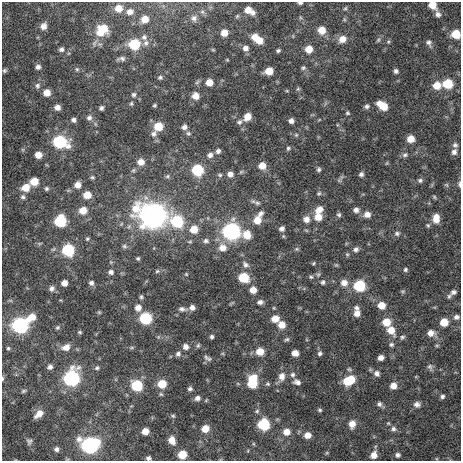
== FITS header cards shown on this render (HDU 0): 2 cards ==
NAXIS1  =                  459 / length of data axis 1
NAXIS2  =                  459 / length of data axis 2

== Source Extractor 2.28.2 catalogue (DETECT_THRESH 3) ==
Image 459 x 459 px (HDU 0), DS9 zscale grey, 1 PNG px = 1 image px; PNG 463 x 463 px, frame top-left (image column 1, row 459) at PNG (2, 2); no overlay
Background 919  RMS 11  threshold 34.3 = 3 sigma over >= 5 px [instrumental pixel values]
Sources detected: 217; all 217 listed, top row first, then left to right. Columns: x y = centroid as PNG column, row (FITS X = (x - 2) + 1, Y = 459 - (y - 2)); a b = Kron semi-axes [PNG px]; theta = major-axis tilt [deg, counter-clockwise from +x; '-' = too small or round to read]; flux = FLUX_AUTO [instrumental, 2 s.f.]
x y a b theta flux
300 3 6 3 0 1400
432 5 7 6 - 9700
119 8 8 8 - 8500
345 8 6 5 - 1300
248 10 7 7 - 6800
130 12 9 8 - 5000
252 12 6 5 - 2800
438 14 8 7 - 2700
194 18 9 8 - 3200
145 19 8 7 - 7800
344 19 6 4 -72 1100
43 26 8 7 - 4400
103 28 12 9 -24 12000
322 30 8 8 - 9500
101 33 11 8 -5 8500
224 33 6 6 - 7000
456 34 7 6 - 16000
144 37 8 8 - 3100
255 37 7 6 - 7000
342 39 9 8 - 7300
259 40 7 7 - 7600
378 40 7 5 60 1400
388 42 5 4 - 1100
146 43 9 7 72 2900
429 43 8 6 -65 2400
134 44 8 7 - 33000
245 48 7 7 - 3200
61 49 6 5 - 2000
309 49 7 6 - 8900
213 50 6 3 -18 770
278 51 4 4 - 1400
121 59 10 5 0 2300
38 67 5 5 - 2400
303 68 6 6 - 1500
77 69 5 4 - 1000
4 71 5 5 - 1200
269 71 7 6 - 11000
396 71 5 5 - 2000
160 77 6 5 - 1400
209 82 6 6 - 7400
448 84 7 7 - 22000
437 85 8 7 - 9500
37 86 8 6 48 2100
298 89 6 5 - 1100
47 93 6 6 - 7100
134 95 6 6 - 1600
196 96 6 6 - 6300
131 103 6 4 69 1100
154 105 5 4 - 920
367 106 6 6 - 1900
382 106 10 6 -35 15000
57 107 6 5 - 4000
101 108 4 4 - 1700
347 113 5 5 - 1100
247 117 7 6 - 8200
89 118 7 7 - 2300
73 120 5 5 - 2000
291 121 5 5 - 3000
239 122 6 6 - 1700
158 126 7 7 - 15000
184 127 6 6 - 2700
188 133 7 5 -25 1400
154 134 8 7 - 2500
296 135 5 5 - 1000
410 139 6 6 - 8200
60 142 9 7 -19 64000
455 145 7 6 - 1800
288 148 6 5 - 1300
218 151 5 5 - 2100
454 152 7 6 - 2900
38 155 6 6 - 6500
210 155 7 6 - 2900
405 155 7 6 - 1800
141 162 7 7 - 6100
262 166 7 7 - 8200
319 169 7 5 -88 1600
197 170 7 7 - 37000
230 174 6 6 - 3500
361 174 6 6 - 2000
220 175 6 5 - 1200
92 177 5 4 - 1100
420 180 6 6 - 1700
34 182 7 6 - 12000
459 184 7 3 -87 1700
77 185 6 6 - 5600
447 185 6 4 -70 900
26 187 9 7 23 9900
46 189 5 5 - 1500
319 193 6 5 - 1300
87 195 7 6 - 9400
23 197 7 6 - 1900
434 197 6 4 -88 830
257 203 8 6 11 2000
83 210 8 7 - 8700
319 210 11 8 33 6500
356 210 7 6 - 3000
260 214 9 6 42 2800
367 214 7 7 - 5100
153 215 13 10 -14 620000
339 215 6 6 - 1600
318 217 8 8 - 8500
436 218 9 6 88 7800
306 219 8 8 - 5100
257 220 9 8 - 9000
60 221 8 7 - 45000
177 222 10 9 - 42000
428 225 6 4 -68 1000
194 229 8 7 - 10000
282 229 7 7 - 2800
231 231 9 8 - 170000
397 233 7 6 - 1900
247 235 9 8 - 12000
87 239 6 4 -69 1100
206 241 8 7 - 2200
124 246 7 5 -15 1400
222 248 10 10 - 7600
297 249 6 5 - 1300
356 249 8 6 27 2300
68 250 7 7 - 50000
138 258 4 4 - 1000
313 263 5 4 - 920
245 265 10 7 -47 3300
336 265 5 5 - 950
405 270 5 5 - 1300
157 271 6 5 - 1100
111 272 6 5 - 2300
186 274 4 3 - 690
311 277 6 5 - 1400
243 278 8 7 - 24000
323 282 6 5 - 1600
64 283 5 5 - 4700
91 283 6 5 - 2200
344 283 8 8 - 5700
359 286 7 7 - 42000
52 288 7 6 - 2400
253 290 7 7 - 6600
403 291 6 4 18 940
453 292 7 5 25 2000
449 296 7 4 60 1300
141 297 5 4 - 1200
260 302 7 5 17 2700
381 305 7 6 - 8700
192 307 6 6 - 3500
138 308 7 7 - 4900
274 308 5 3 - 730
356 308 7 6 - 2200
182 309 11 6 -6 2600
99 312 6 3 -18 800
357 313 7 6 - 4500
32 317 10 7 33 8800
456 317 7 6 - 2600
145 318 7 7 - 48000
275 319 7 6 - 8500
386 322 7 7 - 11000
444 322 7 6 - 11000
20 325 9 8 - 130000
282 325 7 7 - 7800
57 327 6 5 - 1300
391 330 10 8 -55 9200
80 332 5 4 - 900
431 333 8 7 - 4800
212 337 5 4 - 1500
402 337 6 5 - 1300
287 339 7 5 28 1400
391 344 6 6 - 1400
198 345 7 4 63 1200
437 345 6 3 18 890
66 347 10 7 22 5500
186 347 7 7 - 3600
8 348 4 4 - 950
260 352 8 7 - 9900
295 353 6 5 - 5100
320 353 6 5 - 1700
178 354 7 7 - 2300
207 358 11 5 -31 2200
381 358 5 5 - 3700
50 367 6 5 - 2400
430 367 9 6 -50 2000
97 368 7 5 44 1500
377 373 7 7 - 3000
293 375 7 6 - 2100
282 376 10 8 78 5400
2 378 6 3 90 920
71 378 9 8 - 120000
349 380 11 7 26 23000
252 382 12 8 82 27000
297 382 9 6 -15 2900
162 384 8 7 - 14000
268 384 6 5 - 1200
137 386 8 7 - 35000
393 386 6 6 - 5600
190 389 6 5 - 1800
23 391 6 4 27 1100
442 396 5 4 - 1600
197 398 7 6 - 2800
379 404 7 6 - 2000
417 404 8 6 -4 2900
320 410 6 4 -16 1100
257 411 6 5 - 1300
39 414 10 6 42 7300
173 416 6 5 - 1200
264 424 7 7 - 41000
352 424 8 7 - 6900
205 429 7 6 - 9000
394 429 8 7 - 2600
145 431 6 6 - 6800
286 432 7 7 - 7100
307 435 7 6 - 6400
172 440 8 7 - 7300
29 441 9 8 - 2400
90 445 10 8 -7 150000
57 449 7 6 - 2500
327 453 6 3 -18 890
182 455 7 6 - 14000
374 455 9 7 60 6200
397 455 7 6 - 2200
148 458 6 5 - 1900
At the frame edge (FLAGS 8, measured only in part): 6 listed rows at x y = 300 3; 432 5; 456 34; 459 184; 2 378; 148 458